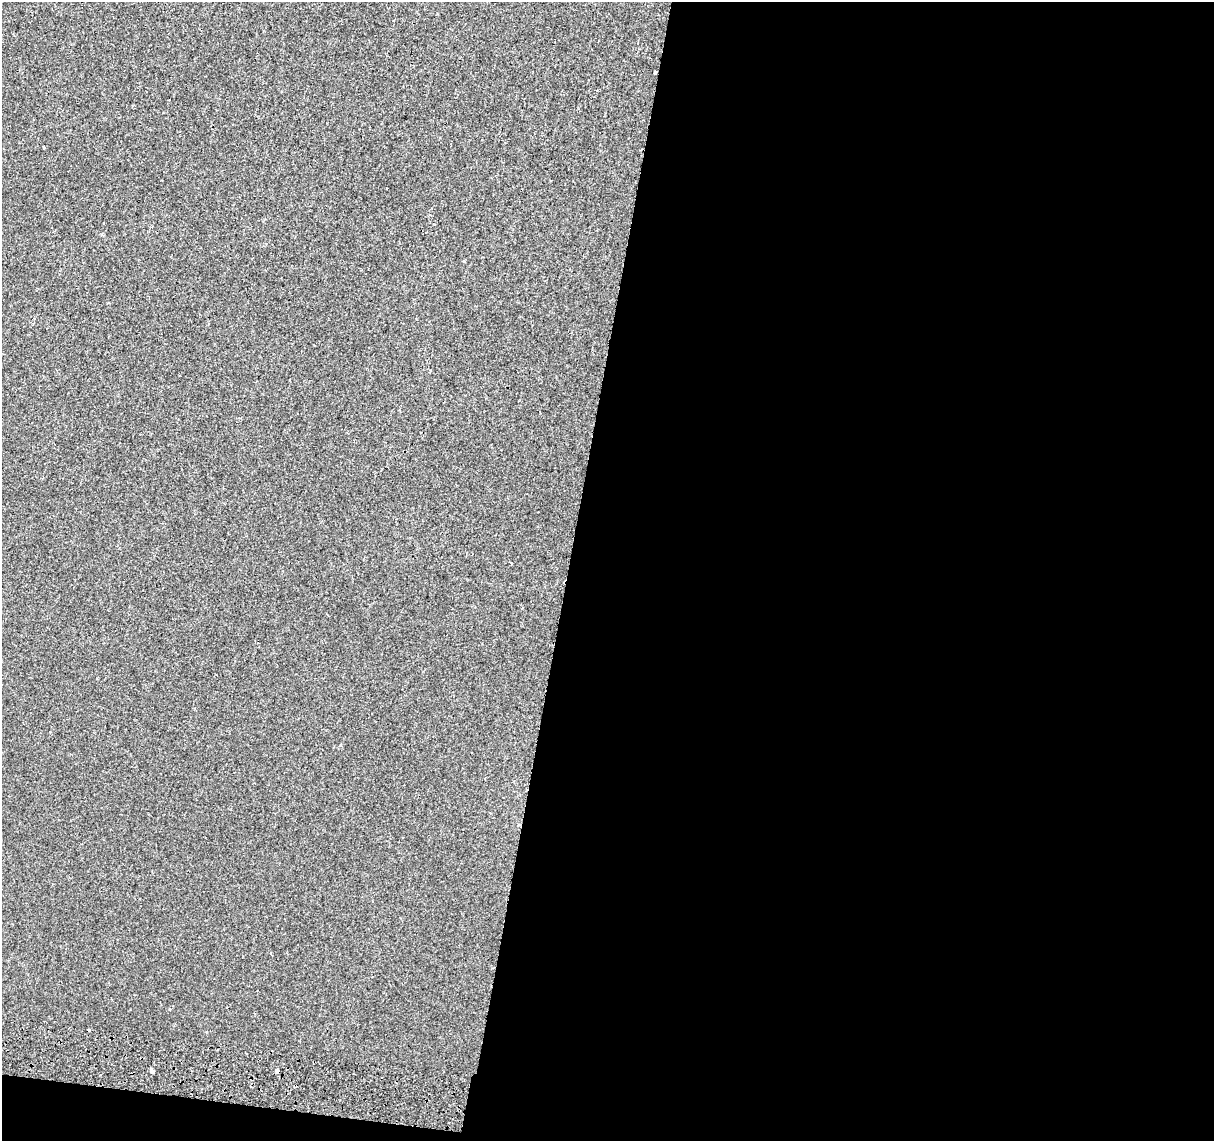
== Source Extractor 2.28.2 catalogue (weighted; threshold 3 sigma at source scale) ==
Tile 16 of 4 x 4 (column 4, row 4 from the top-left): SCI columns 3663-4874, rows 283-1421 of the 4894 x 5182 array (HDU 1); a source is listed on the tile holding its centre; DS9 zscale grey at full resolution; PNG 1216 x 1143 px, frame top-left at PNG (2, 2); no overlay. Shown black and unused: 55% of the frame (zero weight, under 2 of 3 exposures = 3% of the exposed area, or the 3 px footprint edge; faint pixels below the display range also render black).
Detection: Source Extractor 2.28.2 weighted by HDU 2 'WHT'; one run over the whole footprint, this tile lists its part. Background 5.13e-04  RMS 0.0039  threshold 0.0174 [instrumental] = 3 sigma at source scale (4.5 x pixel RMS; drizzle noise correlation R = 1.50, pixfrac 1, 0.0396/0.0396 arcsec/px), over >= 5 px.
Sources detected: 5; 2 cosmic-ray / hot-pixel residue — not listed; the other 3 listed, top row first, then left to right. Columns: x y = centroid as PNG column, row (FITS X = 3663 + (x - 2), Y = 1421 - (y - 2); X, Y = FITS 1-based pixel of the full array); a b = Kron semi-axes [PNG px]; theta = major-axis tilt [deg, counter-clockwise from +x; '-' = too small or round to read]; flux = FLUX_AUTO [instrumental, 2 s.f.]
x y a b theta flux
44 147 3 2 - 0.64
152 1071 4 3 - 5.1
277 1071 4 3 - 4.3
Overlapping masked pixels (flux is a lower limit): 1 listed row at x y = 277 1071